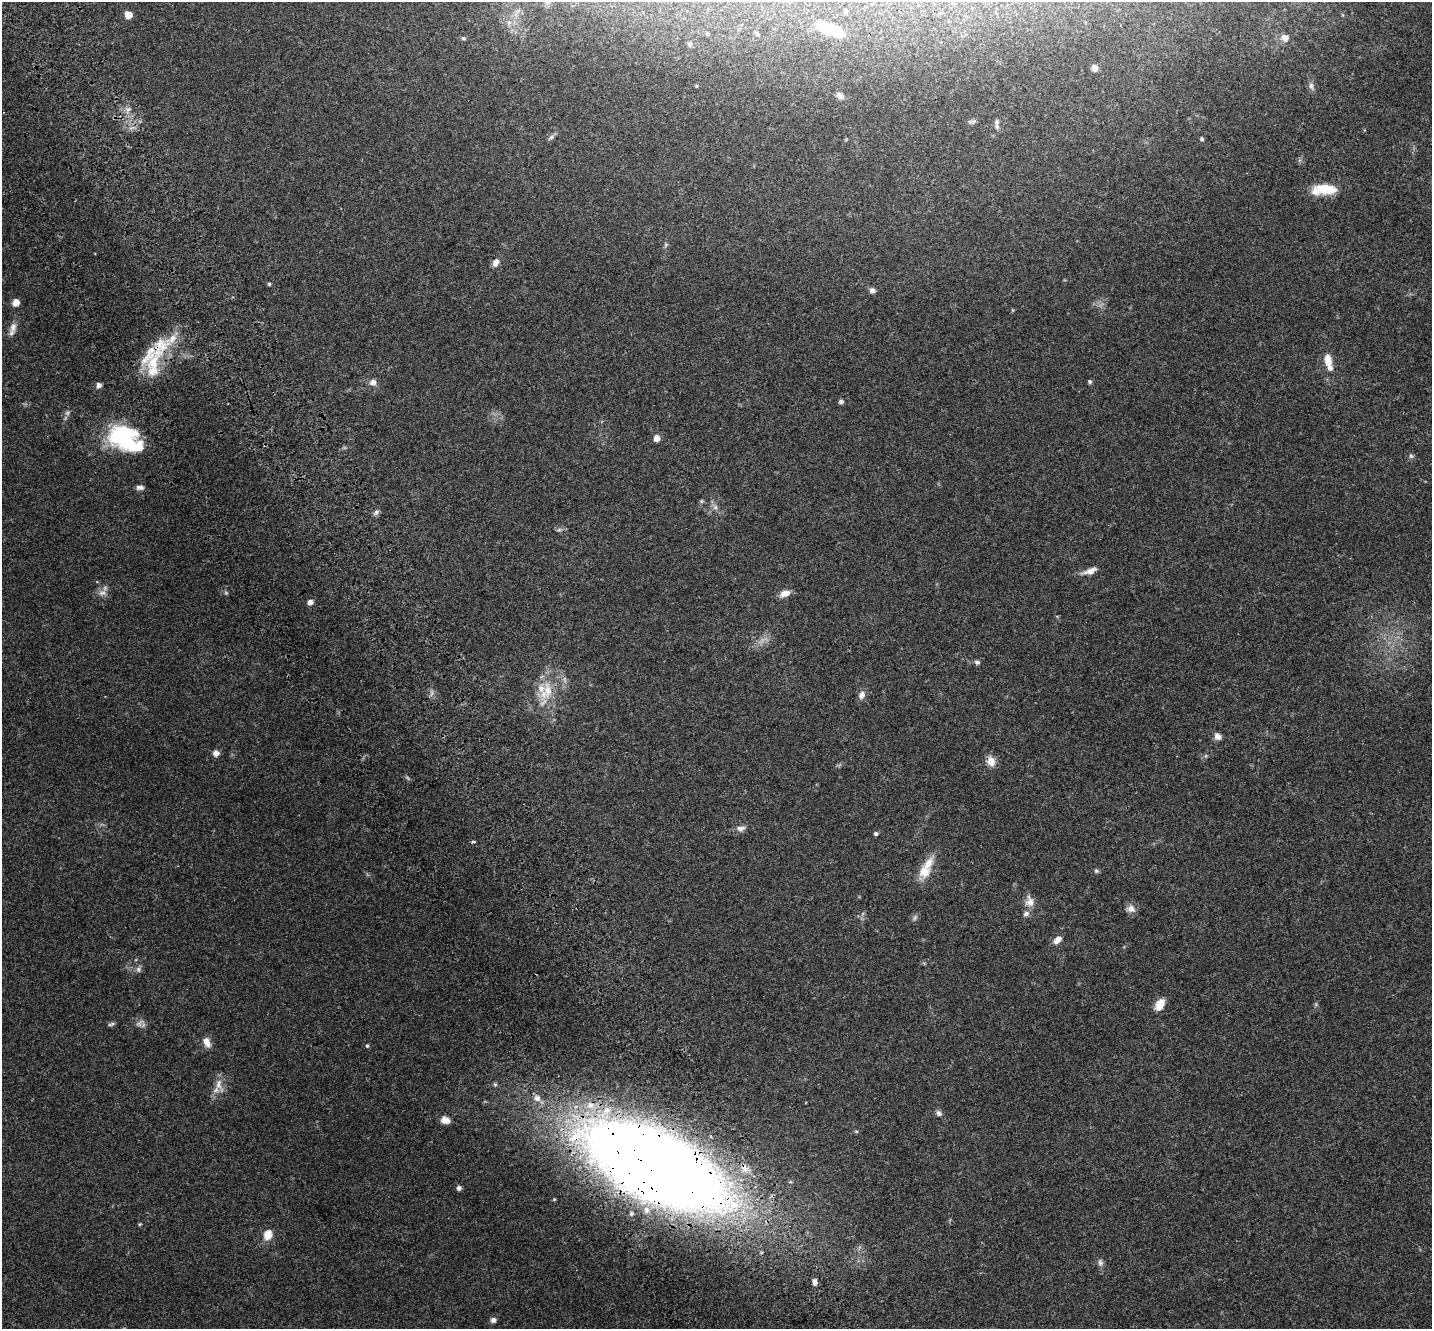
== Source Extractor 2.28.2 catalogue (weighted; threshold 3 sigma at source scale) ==
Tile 11 of 4 x 4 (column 3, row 3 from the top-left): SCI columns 2989-4418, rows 1632-2958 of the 5973 x 5859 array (HDU 1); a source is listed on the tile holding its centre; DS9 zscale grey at full resolution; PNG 1434 x 1331 px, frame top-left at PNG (2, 2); no overlay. Shown black and unused: <1% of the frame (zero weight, under 3 of 4 exposures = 9% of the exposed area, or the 3 px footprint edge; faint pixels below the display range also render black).
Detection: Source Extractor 2.28.2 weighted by HDU 2 'WHT'; one run over the whole footprint, this tile lists its part. Background 0.0697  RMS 0.0062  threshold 0.0279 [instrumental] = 3 sigma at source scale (4.5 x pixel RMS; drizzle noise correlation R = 1.50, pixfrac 1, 0.0396/0.0396 arcsec/px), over >= 5 px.
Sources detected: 91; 3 too faint to see at this stretch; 2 inside a brighter object's white glare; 1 cosmic-ray / hot-pixel residue — not listed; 15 inside a brighter listed object's ellipse — not listed separately; the other 70 listed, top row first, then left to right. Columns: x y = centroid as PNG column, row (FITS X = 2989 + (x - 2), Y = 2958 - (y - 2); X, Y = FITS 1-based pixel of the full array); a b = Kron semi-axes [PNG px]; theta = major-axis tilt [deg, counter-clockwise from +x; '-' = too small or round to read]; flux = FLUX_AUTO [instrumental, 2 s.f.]
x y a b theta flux
845 11 5 5 - 0.8
128 15 6 5 - 6.4
827 29 28 13 -20 16
707 34 5 3 - 0.75
758 34 6 4 -47 0.81
463 38 6 5 - 0.81
1285 38 11 9 -30 3.4
690 44 6 6 - 1.2
1094 68 6 6 - 3.1
696 86 5 3 - 0.48
1311 86 10 7 -84 2.2
840 96 7 6 - 3.6
128 109 7 4 19 1.4
973 121 12 4 8 1.4
997 126 9 7 -66 2.1
551 137 7 6 - 1.4
1202 139 4 4 - 1.1
1323 188 22 15 -24 10
496 262 11 8 66 2.9
269 284 4 4 - 0.89
872 290 8 7 - 2
16 303 5 5 - 7.2
13 327 14 9 75 3.8
160 347 42 22 58 27
1328 361 14 8 -80 7.7
373 382 8 8 - 3
1090 382 5 5 - 1.1
99 385 7 6 - 2.2
841 402 6 5 - 1.4
122 437 33 24 -24 57
656 438 5 5 - 5.3
1411 456 6 6 - 1.1
140 487 9 5 -2 2
701 501 6 4 89 0.76
715 507 7 6 - 1.6
376 512 8 6 37 1.6
559 530 7 4 18 1
1090 571 19 7 19 4.4
785 593 12 7 20 4.7
310 602 5 5 - 3.2
977 662 7 6 - 1.3
546 692 32 17 70 19
862 695 11 8 73 3
1218 736 8 7 - 3.1
216 753 6 6 - 3.4
991 761 12 9 -74 5.7
740 828 13 7 3 2.7
876 834 5 4 - 1.1
924 871 17 15 50 9
1096 871 6 5 - 1
1029 902 16 11 -81 4.9
1131 909 12 10 -27 3.4
915 917 9 5 63 1.3
1058 940 10 6 43 4.2
138 969 8 7 - 1.8
1160 1004 13 8 59 7.6
109 1025 8 4 1 1.1
207 1042 12 7 -65 4.4
367 1046 5 4 - 0.74
219 1084 20 9 85 5.5
495 1084 6 5 - 0.97
939 1113 8 6 -45 1.8
445 1120 10 8 -19 4.4
655 1166 138 61 -26 1100
459 1188 5 5 - 1.7
140 1224 5 4 - 0.58
268 1235 11 9 67 7.4
1100 1263 10 7 -84 1.9
814 1282 8 5 90 2.2
493 1320 5 5 - 2.4
Overlapping masked pixels (flux is a lower limit): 3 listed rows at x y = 160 347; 991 761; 655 1166